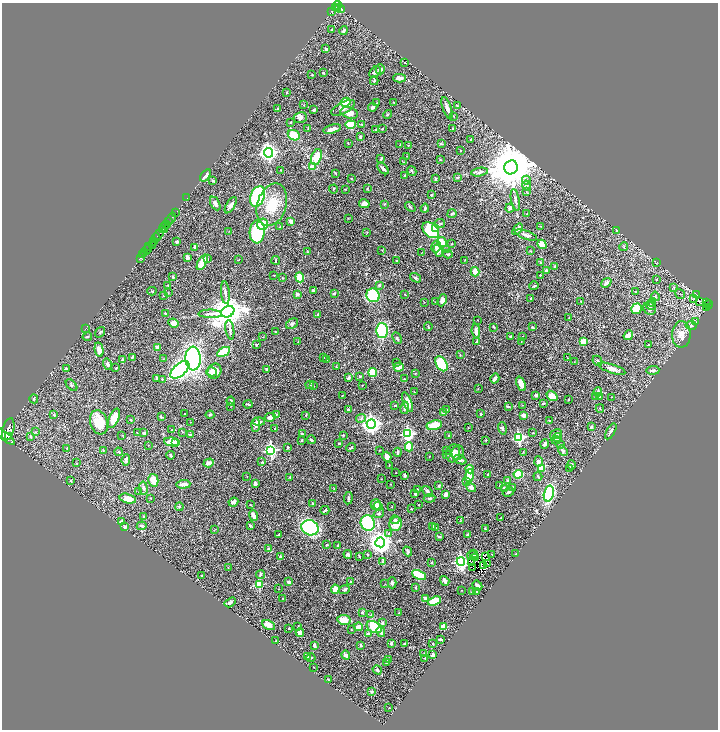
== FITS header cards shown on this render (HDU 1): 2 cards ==
NAXIS1  =                 1432
NAXIS2  =                 1455

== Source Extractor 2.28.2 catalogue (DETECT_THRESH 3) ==
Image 1432 x 1455 px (HDU 1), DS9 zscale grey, zoomed out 1/2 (1 PNG px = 2 x 2 image px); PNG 720 x 732 px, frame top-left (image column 1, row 1454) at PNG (2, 3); each listed source drawn as its Kron ellipse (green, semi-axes under 4 px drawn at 4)
Background 0.445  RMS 0.019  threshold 0.0575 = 3 sigma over >= 5 px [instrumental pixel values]
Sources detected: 525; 23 cannot appear on this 1/2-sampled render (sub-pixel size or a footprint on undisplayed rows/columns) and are neither listed nor drawn; of the other 502, the 500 brightest by FLUX_AUTO listed and drawn (2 fainter detections omitted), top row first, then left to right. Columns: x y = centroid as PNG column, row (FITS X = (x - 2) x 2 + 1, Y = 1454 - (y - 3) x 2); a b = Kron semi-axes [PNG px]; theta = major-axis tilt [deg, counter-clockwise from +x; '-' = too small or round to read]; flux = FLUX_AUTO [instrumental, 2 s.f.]
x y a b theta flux
337 5 5 3 - 220
335 8 3 2 - 150
338 8 4 2 - 160
340 8 5 3 - 160
332 11 3 2 - 100
332 29 3 2 - 1.6
344 31 4 3 - 8.1
326 49 3 2 - 7.2
405 62 3 1 - 1
380 69 5 4 - 12
375 72 6 4 48 9
323 73 2 2 - 3.5
312 75 2 2 - 2.7
400 78 6 3 2 18
374 81 4 3 - 4.8
287 92 2 2 - 2.4
346 102 5 3 - 140
394 102 2 2 - 2.6
377 103 3 2 - 2.1
304 105 3 2 - 1.7
457 106 3 3 - 2.3
373 107 4 3 - 8.6
278 108 3 2 - 4.4
343 108 13 5 27 24
447 108 11 4 -70 18
314 110 3 2 - 6.3
349 113 9 5 -15 32
388 114 4 2 - 3.9
453 116 4 2 - 2.7
300 117 7 5 15 11
291 122 3 2 - 2.2
361 124 2 2 - 1.9
351 125 5 4 - 100
308 128 3 2 - 1.8
332 129 9 3 15 22
382 129 3 2 - 2.9
453 129 3 2 - 2.8
376 130 3 2 - 4.1
294 135 6 5 - 61
360 137 4 3 - 4.2
471 139 3 2 - 2.5
348 143 3 2 - 1.9
441 144 4 3 - 3.5
400 145 3 2 - 1.8
408 145 2 2 - 1.2
461 151 2 2 - 1.3
269 153 4 4 - 1700
407 156 3 2 - 1.6
316 157 8 5 72 59
381 159 3 2 - 3.5
440 160 4 3 - 3.2
404 162 2 2 - 1.1
312 167 3 3 - 47
511 167 7 6 - 23000
383 168 7 3 -45 13
280 170 3 2 - 1.5
412 171 5 3 - 3.5
479 172 9 4 8 9.7
335 173 2 2 - 2.8
205 175 7 3 54 16
405 176 2 2 - 2.5
458 177 4 3 - 4.4
351 179 3 2 - 1.5
435 179 4 2 - 5.5
526 180 4 4 - 7.5
213 181 4 3 - 4.7
526 185 5 4 - 12
367 188 4 3 - 2.6
333 189 4 2 - 3
345 189 3 2 - 1.6
526 191 3 3 - 2.2
432 195 3 2 - 3.7
258 196 11 7 68 420
187 198 2 1 - 8.7
515 200 11 3 -80 9.8
215 203 7 4 -62 13
364 204 5 4 - 24
384 204 3 3 - 2.1
231 205 9 4 58 17
272 205 22 14 72 100
410 207 6 3 -42 4.4
425 208 4 2 - 7.4
510 208 5 4 - 9.1
175 213 4 1 - 82
452 213 5 3 - 4.2
527 214 3 1 - 1
171 218 6 1 57 190
348 218 2 2 - 1.8
291 221 3 2 - 31
169 222 3 2 - 240
440 223 5 3 - 4
263 224 5 5 - 100
166 225 3 1 - 82
280 226 3 3 - 2.6
541 226 3 3 - 2.1
164 228 5 2 - 120
436 228 2 2 - 65
517 229 6 4 50 18
162 230 3 1 - 140
431 230 9 6 -43 220
616 230 3 2 - 2
229 231 2 1 - 1
257 232 11 7 86 340
367 232 3 2 - 1.7
159 234 6 2 52 200
526 235 11 4 -21 16
156 238 4 1 - 130
154 241 2 2 - 130
177 242 3 2 - 8.9
442 242 5 3 - 99
452 244 3 3 - 2.6
542 244 5 4 - 34
152 245 3 2 - 93
149 247 3 1 - 77
195 247 3 3 - 2.5
436 247 6 4 76 13
624 247 4 2 - 2.6
446 249 3 2 - 2.6
147 250 5 2 - 320
382 250 3 2 - 1.3
438 251 6 4 -70 32
531 251 4 2 - 2.4
307 252 3 2 - 1.6
145 253 3 2 - 180
421 253 2 1 - 0.93
448 254 5 3 - 3.6
143 255 2 1 - 100
187 257 4 3 - 14
140 258 4 2 - 64
208 259 3 3 - 3.1
238 260 3 2 - 1.7
276 260 4 2 - 2.5
465 260 2 2 - 1.7
397 261 2 2 - 3.3
202 262 8 3 64 110
540 262 3 2 - 1.7
657 263 3 2 - 1.3
555 266 3 3 - 5.3
546 271 3 3 - 8.2
475 272 5 3 - 52
274 275 2 1 - 1.9
540 275 3 2 - 2.9
173 277 3 3 - 4.4
300 277 5 4 - 89
282 278 3 2 - 1.7
416 278 6 3 -32 6.3
656 280 2 2 - 4.1
606 283 6 3 41 19
168 285 3 2 - 2.9
379 285 3 3 - 6
534 286 4 2 - 4
674 287 3 2 - 2.6
313 290 4 3 - 6
152 291 4 2 - 2.6
635 291 3 2 - 1.7
168 292 3 2 - 1.5
225 293 11 3 -85 11
334 293 3 3 - 6.3
297 294 4 3 - 9.3
405 294 2 2 - 4
680 294 5 2 - 2.7
696 294 4 1 - 1.9
163 295 2 1 - 0.97
373 295 7 6 - 190
655 296 5 3 - 3.7
530 298 2 2 - 2.2
694 298 3 1 - 2
442 300 6 4 65 25
580 301 3 2 - 1.9
699 301 2 1 - 1.3
424 302 2 2 - 1.5
435 302 2 1 - 1.9
652 302 4 2 - 2.9
707 303 2 1 - 7
651 305 5 4 - 5.3
709 305 4 2 - 55
650 308 7 6 - 11
707 308 4 1 - 34
637 309 6 5 - 92
228 312 7 5 30 8100
166 314 3 2 - 6.8
210 314 11 3 -1 10
318 314 2 2 - 2.5
569 318 4 2 - 2.3
477 320 3 2 - 1.1
696 322 2 1 - 0.92
173 323 5 4 - 27
292 324 6 4 32 11
691 325 5 4 - 5.6
428 327 4 2 - 2.6
494 327 3 2 - 3.5
532 327 3 2 - 2.8
85 329 3 1 - 2.2
230 330 10 3 -81 9.2
382 330 7 6 - 180
476 331 7 3 -85 14
100 332 5 3 - 4.7
276 332 3 2 - 2.3
681 334 13 9 89 30
628 335 5 3 - 26
510 336 3 2 - 2
523 336 2 1 - 1
87 337 5 3 - 3.4
263 337 2 1 - 1
397 338 6 3 -65 4.5
298 341 2 1 - 0.97
521 341 2 2 - 1.6
477 342 3 2 - 5
583 342 4 3 - 51
256 345 2 2 - 5.1
649 345 4 2 - 4.7
157 347 3 2 - 27
99 350 7 4 -79 33
224 352 7 3 30 170
460 355 4 2 - 2.5
132 357 4 2 - 5
193 358 12 8 -87 700
324 358 3 2 - 1.8
567 358 2 1 - 1.3
163 359 3 2 - 1.7
123 360 3 3 - 9.6
326 360 3 2 - 6.2
597 361 5 3 - 5.2
574 362 2 1 - 1
397 363 2 2 - 1.6
107 364 5 4 - 8.7
441 364 8 5 -60 150
336 366 3 2 - 2
399 367 5 4 - 31
66 368 3 3 - 3.2
116 368 3 3 - 3.5
266 369 3 3 - 5.3
612 369 14 4 -18 21
180 370 11 6 41 990
653 370 6 3 6 10
214 371 8 6 69 47
212 372 5 4 - 16
373 372 4 3 - 130
415 373 3 2 - 1.9
360 376 3 3 - 3
156 378 4 2 - 4.9
348 378 4 2 - 9.6
162 379 3 2 - 3.6
404 379 2 2 - 2.2
495 379 5 2 - 16
521 384 7 4 -68 27
71 385 7 4 -46 5.5
309 385 4 3 - 4.3
362 385 2 2 - 1.2
313 386 3 2 - 1.7
478 389 3 2 - 1.3
414 392 3 1 - 1.3
598 392 4 4 - 13
343 395 2 2 - 1.4
536 395 2 2 - 14
552 396 6 4 -39 38
595 396 2 2 - 2.2
599 396 4 3 - 7.8
611 397 2 2 - 1.8
34 399 4 3 - 3.5
569 399 2 2 - 1.6
231 401 4 3 - 6.1
407 402 10 4 -70 28
543 403 3 2 - 3.5
248 404 4 2 - 3.9
395 405 3 2 - 2
522 405 2 2 - 1.3
231 406 3 2 - 1.2
508 406 4 2 - 4.5
405 408 6 3 78 9.8
600 408 4 2 - 2.3
348 410 3 3 - 5.5
447 410 3 3 - 3.3
443 413 3 2 - 7.5
184 414 2 1 - 1.5
276 414 3 3 - 2.8
480 414 3 2 - 3.3
54 415 3 3 - 5
210 415 4 3 - 4.3
306 415 3 2 - 3.7
524 415 4 4 - 15
161 417 3 2 - 2.8
270 417 5 4 - 18
114 418 10 5 66 64
361 418 5 4 - 6.5
131 420 2 2 - 2.4
550 421 3 3 - 2.5
99 422 12 8 -72 86
191 422 2 1 - 1.2
259 422 6 3 -3 14
371 424 4 4 - 2000
255 425 7 3 87 12
434 425 8 4 13 73
591 427 3 3 - 5.2
468 428 2 1 - 1.1
502 428 6 4 -74 6.5
8 429 11 5 74 2300
275 429 3 2 - 2.3
172 430 2 1 - 1.3
611 431 9 3 61 12
36 432 3 3 - 4.5
137 432 2 2 - 2.7
182 432 2 2 - 1.7
144 433 3 3 - 4.3
533 433 2 2 - 3.7
191 434 4 3 - 7.2
302 434 3 2 - 4.1
408 434 4 4 - 620
556 434 6 4 33 16
122 435 3 2 - 1.5
343 435 3 3 - 3.1
449 435 2 2 - 1.7
5 436 11 3 -39 1700
9 437 2 2 - 290
30 437 4 3 - 5.8
557 437 4 4 - 19
519 438 4 4 - 440
301 440 3 2 - 2.4
311 440 4 2 - 6.1
486 440 2 2 - 2.3
556 440 4 3 - 9.1
172 442 8 4 -6 40
175 442 4 4 - 18
339 443 3 2 - 2.4
545 444 5 3 - 10
148 445 2 2 - 1.4
560 445 3 3 - 3.5
409 447 4 3 - 68
67 448 3 2 - 1.9
288 448 3 2 - 3.6
351 448 5 2 - 4.5
103 450 4 2 - 2.5
271 450 4 4 - 640
379 450 3 2 - 1.2
447 450 3 2 - 2.4
563 451 5 3 - 8.5
119 452 4 3 - 3.9
398 452 4 2 - 7
458 452 7 6 - 12
523 452 3 2 - 1.5
453 453 9 7 81 25
447 454 3 2 - 2.4
170 455 4 2 - 3.5
429 456 2 2 - 2
387 457 5 3 - 29
126 460 6 3 83 7.1
460 460 7 4 -21 8.8
262 462 2 2 - 2.2
538 462 5 4 - 17
76 463 3 2 - 1.5
209 463 5 3 - 18
389 465 3 2 - 1.9
571 465 5 3 - 8.1
541 468 4 3 - 63
570 468 2 2 - 2.2
470 469 4 3 - 28
396 473 2 1 - 1.1
488 474 3 2 - 3.2
518 474 4 4 - 160
405 475 3 2 - 12
469 475 6 4 71 71
538 476 4 2 - 2.7
247 477 2 1 - 0.92
290 477 3 3 - 3.9
381 479 2 2 - 1.3
70 480 3 2 - 2.7
153 480 6 5 - 44
507 480 3 3 - 4.1
467 481 4 3 - 12
183 484 7 3 6 28
255 484 3 3 - 14
390 484 2 2 - 1.2
439 485 3 3 - 5.2
500 486 3 2 - 3
471 487 5 4 - 19
143 488 6 4 -82 8.6
334 488 3 2 - 1.3
513 488 3 3 - 4
417 489 2 2 - 7.3
505 489 4 3 - 11
139 492 3 2 - 1.4
427 492 6 3 -51 13
509 492 6 3 27 7.1
549 493 8 5 76 320
415 494 3 2 - 6.3
445 495 4 3 - 12
150 498 3 2 - 1.9
348 498 6 3 84 5.7
430 498 6 3 6 5.8
128 499 8 4 -13 40
233 502 5 4 - 11
312 503 3 3 - 3.4
250 505 2 2 - 1.8
376 505 5 5 - 24
418 505 3 2 - 1.1
378 506 4 3 - 8
179 507 4 3 - 5.4
392 507 2 2 - 1.5
411 509 2 2 - 1.7
325 510 4 2 - 5.9
379 513 6 4 36 5.6
254 515 5 3 - 27
144 517 4 3 - 5.9
501 518 2 1 - 1.8
395 520 4 4 - 7
460 521 2 2 - 1.8
121 522 4 3 - 12
368 523 8 7 - 220
396 524 7 6 - 38
142 526 5 4 - 5.1
250 526 4 3 - 3.9
432 526 3 3 - 4.1
124 527 4 3 - 12
310 528 9 7 -20 400
436 528 3 2 - 2.2
485 528 3 2 - 1.8
214 530 3 2 - 1.3
389 533 3 3 - 4.3
279 534 3 2 - 6.4
468 534 3 2 - 5.5
439 536 4 2 - 3.3
380 542 5 5 - 3200
327 545 2 2 - 2.2
338 545 2 2 - 2.4
269 548 4 3 - 2.8
408 551 5 3 - 4.8
348 554 4 4 - 8.3
367 554 3 2 - 2.8
474 554 3 1 - 4
492 554 3 1 - 2.7
516 554 3 2 - 2.1
281 556 3 3 - 5.7
359 556 4 1 - 3.1
472 556 5 2 - 1.3
485 556 2 1 - 1.6
476 557 2 1 - 2.3
461 561 4 4 - 960
382 562 3 3 - 2.2
432 562 3 2 - 2.8
472 562 2 1 - 1.7
488 564 3 1 - 3.6
484 566 2 1 - 0.7
228 567 2 2 - 1.1
473 567 2 1 - 1.6
260 575 4 4 - 6.4
419 575 7 4 -25 140
202 576 2 2 - 4
445 581 5 3 - 12
289 582 4 3 - 8.2
351 582 3 2 - 7.8
392 583 5 4 - 8.3
259 584 3 3 - 180
385 584 2 2 - 1.3
477 585 5 3 - 14
416 587 3 2 - 2.6
279 589 2 2 - 1.5
335 589 4 4 - 37
344 590 6 3 19 7.6
461 590 2 2 - 1.4
472 592 3 2 - 2.6
476 592 3 2 - 2.6
282 598 2 1 - 1.2
425 598 4 3 - 5.5
435 601 7 4 21 120
230 602 6 3 32 13
362 612 3 3 - 3.5
399 613 3 3 - 4
371 615 3 2 - 1.8
344 620 7 5 -11 46
382 623 3 3 - 8.4
269 625 7 4 -28 36
298 626 3 2 - 2
358 627 4 3 - 36
374 627 8 5 -28 170
444 627 3 3 - 110
289 628 3 2 - 1.3
351 629 2 2 - 1.5
300 632 4 3 - 20
381 632 5 3 - 13
368 634 4 4 - 10
440 639 4 2 - 8.7
276 641 4 2 - 4.1
391 643 3 2 - 6.5
405 643 3 2 - 5.4
433 644 2 2 - 3
314 645 3 2 - 11
361 645 4 3 - 4.3
424 654 3 2 - 2
346 655 4 3 - 15
433 655 3 2 - 12
307 656 3 3 - 8.1
311 658 4 3 - 4.2
425 658 2 2 - 3.8
388 660 3 2 - 2.9
386 663 2 1 - 1.6
314 667 2 1 - 1.1
377 670 5 3 - 7.8
328 679 3 2 - 1.9
372 692 3 2 - 3.6
389 708 2 1 - 0.91
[2 fainter detections neither listed nor drawn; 23 sub-pixel or undisplayed-footprint detections neither listed nor drawn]